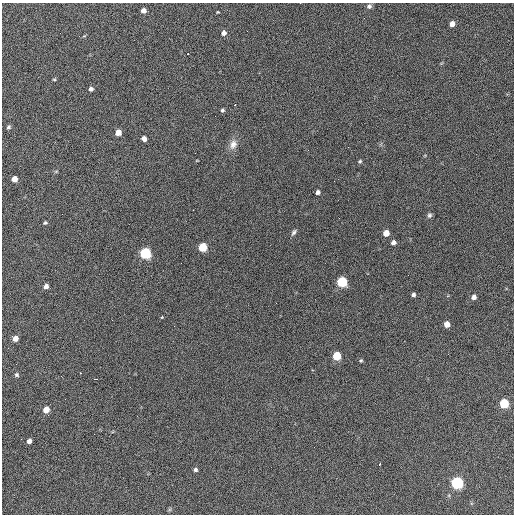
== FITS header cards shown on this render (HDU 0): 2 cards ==
NAXIS1  =                  512 / Axis length
NAXIS2  =                  512 / Axis length

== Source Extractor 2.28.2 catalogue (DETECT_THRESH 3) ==
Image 512 x 512 px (HDU 0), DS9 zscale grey, 1 PNG px = 1 image px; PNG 516 x 516 px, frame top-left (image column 1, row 512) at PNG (2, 3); no overlay
Background 664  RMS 27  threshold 81.5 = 3 sigma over >= 5 px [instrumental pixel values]
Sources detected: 50; all 50 listed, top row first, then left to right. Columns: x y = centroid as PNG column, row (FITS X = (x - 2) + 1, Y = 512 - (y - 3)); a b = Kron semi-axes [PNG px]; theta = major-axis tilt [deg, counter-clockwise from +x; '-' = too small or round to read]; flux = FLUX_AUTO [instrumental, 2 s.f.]
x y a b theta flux
300 3 2 2 - 1500
369 6 6 6 - 4200
143 10 5 4 - 10000
218 12 3 3 - 1400
364 18 3 2 - 1400
452 24 5 4 - 12000
247 31 3 2 - 1700
224 33 5 5 - 7500
54 79 5 3 - 1700
91 89 5 4 - 4800
235 105 3 2 - 5100
222 110 5 4 - 3100
9 127 6 5 - 3400
118 132 5 5 - 21000
144 139 5 4 - 8000
233 144 14 9 70 14000
360 161 5 4 - 2700
56 171 6 4 19 1900
14 179 5 5 - 19000
318 192 5 4 - 5100
193 210 2 2 - 1000
429 215 6 6 - 4000
45 223 5 4 - 2500
294 232 9 4 54 4300
386 233 5 5 - 21000
393 243 5 5 - 7300
203 247 5 5 - 87000
145 253 6 5 - 260000
408 275 2 2 - 870
342 282 5 5 - 190000
46 286 5 4 - 8900
413 295 4 4 - 4900
474 297 5 5 - 9100
276 303 2 2 - 1300
162 317 4 3 - 1200
447 324 5 5 - 20000
15 338 5 4 - 16000
337 356 5 5 - 82000
361 361 5 4 - 2300
16 364 2 2 - 910
80 373 3 2 - 2000
17 375 5 5 - 3400
95 379 3 2 - 5400
65 399 2 2 - 1100
504 403 5 5 - 130000
46 410 5 5 - 27000
29 441 4 4 - 7400
379 464 3 2 - 2600
195 470 4 4 - 3800
457 483 6 5 - 410000
At the frame edge (FLAGS 8, measured only in part): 1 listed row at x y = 300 3